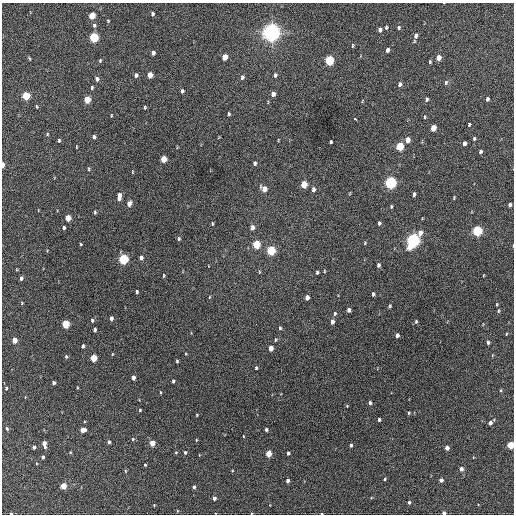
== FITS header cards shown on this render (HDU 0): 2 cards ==
NAXIS1  =                  512 / Axis length
NAXIS2  =                  512 / Axis length

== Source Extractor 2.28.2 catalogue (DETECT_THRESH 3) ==
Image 512 x 512 px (HDU 0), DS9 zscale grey, 1 PNG px = 1 image px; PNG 516 x 516 px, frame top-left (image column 1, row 512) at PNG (2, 3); no overlay
Background 602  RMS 17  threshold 50.8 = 3 sigma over >= 5 px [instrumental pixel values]
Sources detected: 160; all 160 listed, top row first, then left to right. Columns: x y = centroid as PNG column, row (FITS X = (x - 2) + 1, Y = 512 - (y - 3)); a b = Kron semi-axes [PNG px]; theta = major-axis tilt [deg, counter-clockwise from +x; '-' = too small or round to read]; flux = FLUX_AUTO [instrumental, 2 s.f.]
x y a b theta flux
152 14 4 3 - 2200
92 16 5 4 - 22000
108 21 4 4 - 1000
94 25 6 5 - 2500
386 27 4 3 - 1500
399 27 5 4 - 1700
380 30 5 4 - 3700
271 32 6 6 - 810000
416 36 6 5 - 4200
94 37 5 4 - 76000
352 46 5 2 - 1200
387 50 4 3 - 3700
153 53 4 4 - 3500
225 57 5 4 - 13000
29 58 6 3 -55 1200
439 58 5 4 - 10000
329 60 5 5 - 73000
100 61 4 3 - 1200
430 62 4 3 - 1400
136 75 4 4 - 2600
150 75 5 4 - 12000
275 75 6 4 83 2200
242 77 6 5 - 2700
97 79 5 4 - 3700
446 82 7 5 75 2200
400 84 5 4 - 3100
92 88 4 3 - 1500
182 91 4 3 - 2100
273 94 5 4 - 5800
26 96 5 4 - 39000
87 99 5 4 - 24000
427 99 5 4 - 2000
487 99 4 3 - 2800
37 106 6 3 -81 1100
145 107 3 2 - 1200
229 114 4 3 - 1600
111 115 4 2 - 920
424 117 5 3 - 1200
355 119 4 3 - 5800
469 124 4 3 - 1300
433 128 5 4 - 14000
47 134 5 3 - 1000
94 137 5 4 - 2300
474 138 4 3 - 1700
59 140 4 3 - 1400
278 140 4 2 - 790
407 140 5 4 - 8700
331 142 4 3 - 1700
464 143 4 4 - 4000
400 146 5 4 - 44000
76 147 4 2 - 780
480 151 5 4 - 2300
164 159 5 4 - 20000
255 163 5 4 - 2000
3 165 5 2 - 7000
89 169 4 3 - 1200
132 172 4 3 - 890
390 182 5 5 - 190000
304 184 5 4 - 25000
264 189 6 5 - 9400
313 189 5 4 - 2900
414 194 4 3 - 2300
119 196 7 4 81 7500
454 198 5 3 - 1000
129 204 5 4 - 6100
510 205 5 4 - 2900
391 206 4 3 - 1200
95 212 5 3 - 1500
68 218 5 4 - 14000
379 223 4 3 - 1900
212 224 5 3 - 1100
252 227 6 4 83 4900
64 228 4 3 - 2600
477 231 5 5 - 100000
420 233 6 5 - 7000
179 239 5 4 - 1700
413 240 7 5 66 330000
365 243 5 4 - 1100
81 244 3 3 - 1100
256 244 5 4 - 43000
271 250 5 5 - 72000
141 257 5 4 - 3700
123 259 5 5 - 98000
378 265 5 4 - 2800
324 271 5 3 - 950
317 272 4 3 - 1900
163 275 6 3 89 1100
21 278 5 4 - 2600
137 292 3 3 - 1800
373 294 4 3 - 2700
209 297 4 3 - 880
307 297 4 4 - 6500
22 303 4 4 - 1000
497 304 4 3 - 880
390 306 5 3 - 1400
349 310 4 4 - 3800
498 311 6 4 83 1500
335 314 5 4 - 1700
111 318 4 3 - 3700
92 320 4 3 - 1900
416 321 5 3 - 1400
332 322 5 4 - 4100
65 324 5 4 - 38000
256 324 2 2 - 2700
280 328 4 4 - 1400
95 330 4 3 - 2200
506 334 3 2 - 840
397 335 4 4 - 4000
14 340 4 4 - 11000
275 340 4 2 - 1000
488 342 5 3 - 2100
83 346 4 3 - 2600
271 348 4 4 - 7400
66 356 5 3 - 1700
93 358 5 4 - 26000
177 361 4 2 - 1500
256 368 4 3 - 1300
133 377 4 3 - 5200
173 381 4 3 - 2000
54 383 3 3 - 2700
6 388 5 4 - 1700
160 392 4 2 - 880
370 403 4 4 - 2600
347 406 4 3 - 890
140 410 3 3 - 1200
409 413 4 3 - 1200
197 415 3 2 - 890
379 420 3 3 - 2200
490 423 5 4 - 4100
7 428 5 3 - 1600
83 430 5 4 - 9700
266 430 3 3 - 2200
243 436 3 2 - 690
133 439 5 5 - 1400
196 440 4 3 - 790
109 442 4 4 - 2700
152 443 4 4 - 13000
44 444 6 4 -77 6600
351 445 4 3 - 2200
510 445 4 4 - 29000
34 447 4 3 - 2900
447 448 4 4 - 5400
70 452 4 3 - 1100
185 452 4 3 - 1700
288 453 4 3 - 2100
268 454 4 4 - 18000
43 457 4 3 - 2300
145 465 3 3 - 1000
461 469 5 4 - 4400
125 471 5 3 - 1200
384 479 4 3 - 1200
441 480 4 4 - 4900
288 481 3 3 - 2600
63 486 4 4 - 16000
194 487 4 4 - 2200
214 498 4 4 - 3200
409 502 4 4 - 2100
154 505 3 3 - 840
11 513 3 3 - 1400
444 513 4 3 - 3800
At the frame edge (FLAGS 8, measured only in part): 4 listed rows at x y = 3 165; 510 445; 11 513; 444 513